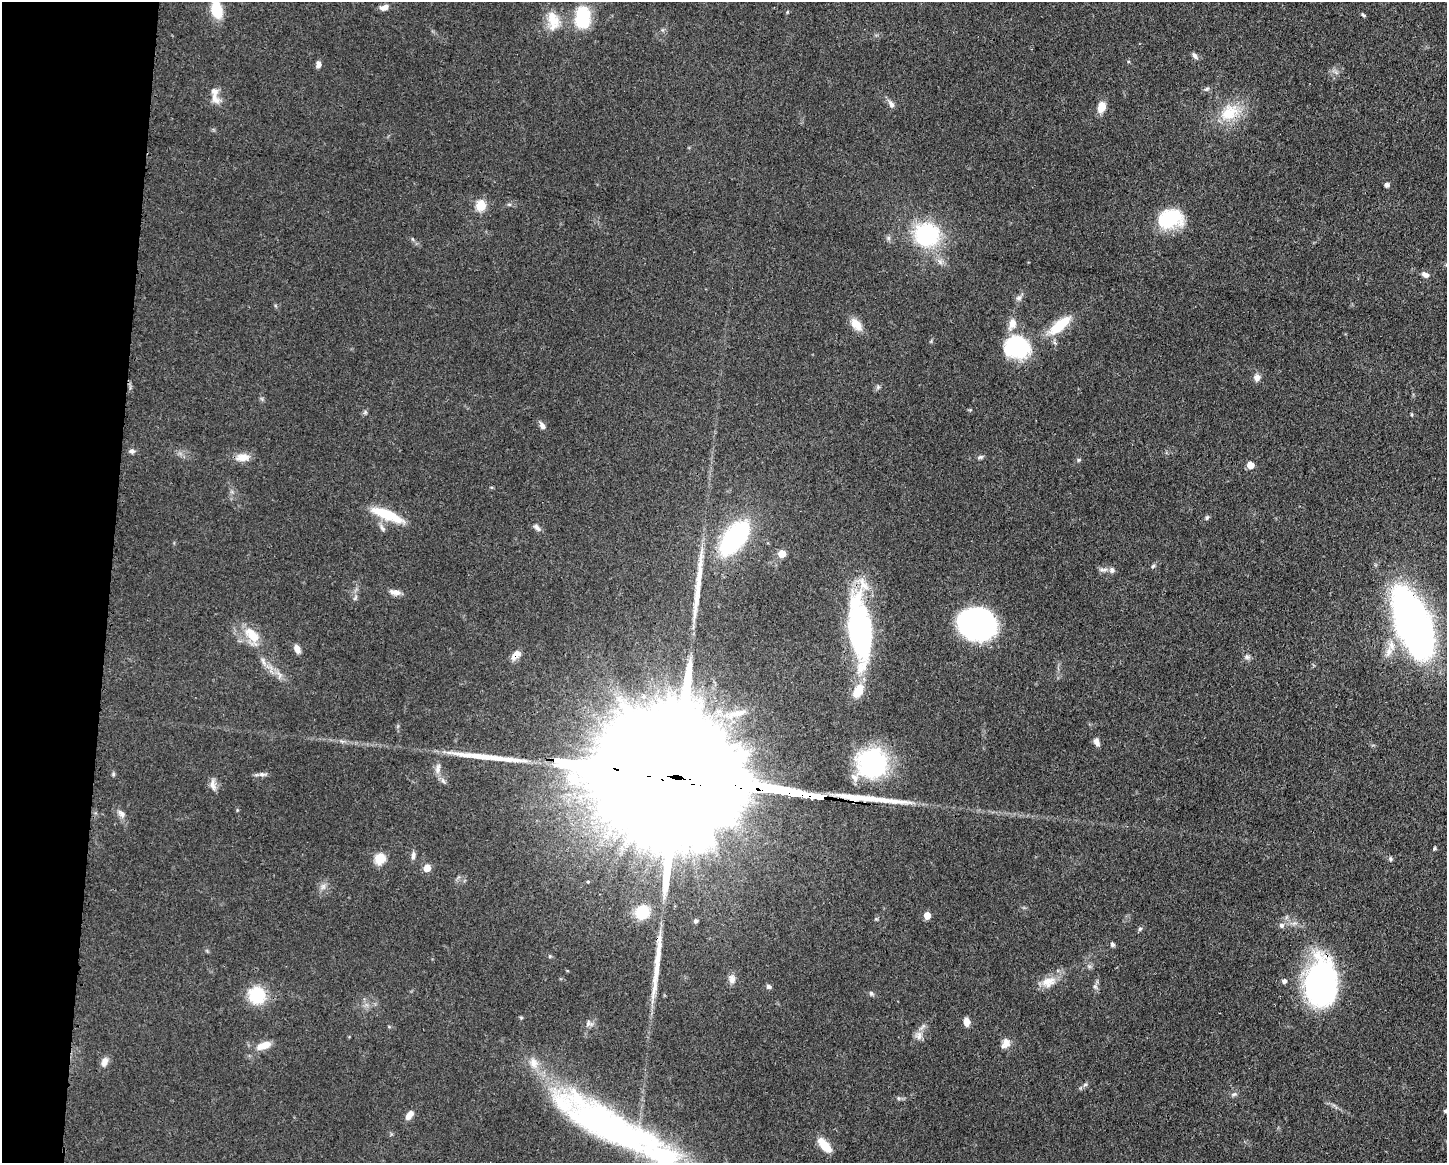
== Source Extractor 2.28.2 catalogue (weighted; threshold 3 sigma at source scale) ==
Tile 7 of 3 x 4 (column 1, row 3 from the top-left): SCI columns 117-1561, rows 1163-2323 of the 4681 x 4648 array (HDU 1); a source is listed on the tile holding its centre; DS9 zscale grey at full resolution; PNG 1449 x 1165 px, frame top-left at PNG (2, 2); no overlay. Shown black and unused: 8% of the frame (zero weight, under 3 of 4 exposures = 1% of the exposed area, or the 3 px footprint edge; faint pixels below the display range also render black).
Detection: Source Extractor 2.28.2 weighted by HDU 2 'WHT'; one run over the whole footprint, this tile lists its part. Background 0.0597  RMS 0.0043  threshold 0.0191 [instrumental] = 3 sigma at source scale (4.5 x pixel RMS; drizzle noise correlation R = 1.50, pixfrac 1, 0.05/0.05 arcsec/px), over >= 5 px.
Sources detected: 117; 5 inside a brighter object's white glare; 4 long thin detections or spike segments (spike, bleed or trail) — not listed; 11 inside a brighter listed object's ellipse — not listed separately; the other 97 listed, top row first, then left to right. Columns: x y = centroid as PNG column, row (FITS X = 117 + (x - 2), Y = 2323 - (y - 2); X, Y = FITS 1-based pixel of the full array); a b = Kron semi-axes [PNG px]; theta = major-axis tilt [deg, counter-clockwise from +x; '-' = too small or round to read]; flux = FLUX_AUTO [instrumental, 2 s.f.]
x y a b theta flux
384 7 10 6 19 2.4
217 10 19 11 -79 13
787 12 5 3 - 0.4
1363 15 6 3 -44 0.59
583 18 20 14 87 23
553 21 28 16 -81 8.9
1195 56 10 5 -55 1.3
318 64 7 5 86 1.9
1207 89 7 5 21 0.92
215 98 17 10 -57 3.6
891 104 11 7 -60 1.9
1101 107 10 7 76 6.1
1230 112 31 21 34 15
1387 185 5 5 - 1.2
509 204 6 4 -18 0.6
481 206 6 5 - 23
1170 219 28 19 14 24
927 235 13 12 - 71
1425 275 10 6 -24 1.8
1019 298 9 6 16 1.4
856 324 17 10 -51 5.5
1059 325 34 12 40 14
1017 347 30 25 -14 30
1257 378 8 7 - 2.4
878 387 5 5 - 0.81
365 412 6 5 - 0.76
542 426 10 6 -59 1.8
132 451 8 6 -11 1.3
242 457 18 10 6 4.7
980 457 8 5 15 0.97
1079 460 5 5 - 0.64
1250 465 5 5 - 6.4
387 515 41 10 -22 15
1207 518 7 5 50 0.79
537 527 11 6 -45 1.5
382 528 12 5 -60 1.5
734 538 27 14 53 83
781 554 5 5 - 8.8
1153 566 7 4 45 0.68
1103 570 12 5 2 1.6
395 592 15 6 -9 2.7
975 623 33 24 -3 100
1415 625 53 28 -68 230
860 631 74 23 -84 83
251 633 19 13 -19 8.2
1391 646 15 8 -85 4.2
297 649 9 6 -66 3.1
516 655 13 7 43 3.3
1247 657 8 7 - 1.3
263 661 12 6 -72 1.9
279 675 11 6 -77 1.8
644 696 7 6 - 1.3
734 714 28 10 11 8.6
1096 742 9 6 -66 2.2
872 763 34 33 - 47
438 769 15 7 80 2.6
113 774 5 5 - 0.63
262 774 11 5 3 1.5
682 778 139 28 -8 53000
213 785 18 7 -82 2.5
853 800 5 5 - 6.7
121 814 11 7 -45 2.1
1434 848 6 3 71 0.53
413 855 10 6 82 1.5
380 859 6 5 - 26
1390 859 6 5 - 0.78
427 868 5 5 - 8.2
588 882 3 3 - 0.6
323 886 8 6 45 1.6
642 912 17 16 - 11
927 916 5 5 - 5.2
696 921 6 5 - 0.93
1281 925 7 7 - 1.4
1140 929 6 5 - 0.74
1112 944 5 4 - 1.2
550 956 5 4 - 0.54
732 979 12 8 -90 2.3
1284 981 6 6 - 1.3
1048 982 21 13 16 6
1321 983 51 31 90 91
769 987 6 5 - 1.2
1095 987 6 6 - 1.1
871 993 7 5 -49 0.84
257 995 16 15 - 21
521 1018 6 4 -2 0.51
967 1022 8 6 -85 3.1
589 1023 11 7 -10 1.6
919 1035 13 9 84 2.9
1006 1042 12 9 -82 3.1
264 1045 17 8 17 5.9
104 1062 13 8 69 2.7
1085 1085 7 5 28 0.91
1234 1094 9 5 9 1
1446 1111 7 4 -7 0.93
409 1115 13 7 53 3
614 1128 141 32 -28 160
825 1145 17 7 -49 8.6
Overlapping masked pixels (flux is a lower limit): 4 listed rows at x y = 516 655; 682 778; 853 800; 1321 983
Isophote crosses this tile's border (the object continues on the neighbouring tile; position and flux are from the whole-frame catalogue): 2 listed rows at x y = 217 10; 1446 1111